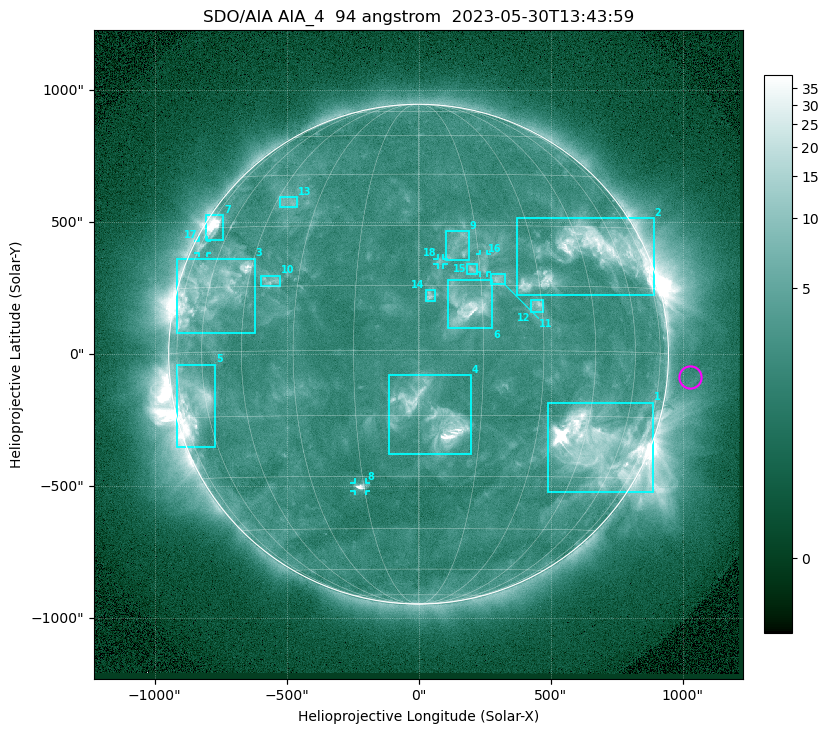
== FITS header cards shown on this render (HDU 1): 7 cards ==
TELESCOP= 'SDO/AIA '           / For AIA: SDO/AIA
INSTRUME= 'AIA_4   '           / For AIA: AIA_ATA1, AIA_ATA2, AIA_ATA3 or AIA_AT
WAVELNTH=                   94 / [angstrom] Wavelength
WAVEUNIT= 'angstrom'           / Wavelength unit: angstrom
DATE-OBS= '2023-05-30T13:43:59.129' / [ISO] Date when observation started; ISO 8
CTYPE1  = 'HPLN-TAN'           / CTYPE1: HPLN
CTYPE2  = 'HPLT-TAN'           / CTYPE2: HPLT

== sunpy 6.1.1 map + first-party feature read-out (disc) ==
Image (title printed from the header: SDO/AIA AIA_4  94 angstrom  2023-05-30T13:43:59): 1024 x 1024 px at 2.4 arcsec/px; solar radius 947 arcsec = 394 px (full disc in frame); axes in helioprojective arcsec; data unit not stated in the header (colour bar unlabelled)
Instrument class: DISC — disc imager (sunpy class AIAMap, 94 A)
Bright regions (active regions / flare kernels): reference = the median radial profile (limb darkening/brightening removed); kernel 9 px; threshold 5 sigma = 3.8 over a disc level ~2.57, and >= 1.15x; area >= 12 px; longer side >= 9 px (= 22 arcsec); searched inside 0.97 R_sun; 18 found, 18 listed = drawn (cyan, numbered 1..; 4 of them under ~33 arcsec drawn as corner ticks so the feature stays visible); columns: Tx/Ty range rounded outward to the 5 arcsec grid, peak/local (2 s.f.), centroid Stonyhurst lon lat
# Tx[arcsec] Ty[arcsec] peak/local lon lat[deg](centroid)
1 490..890 -520..-185 519 +50 -22
2 375..890 220..515 9.8 +48 +23
3 -915..-620 80..365 9.8 -58 +14
4 -110..200 -380..-80 15 +3 -15
5 -920..-770 -350..-40 13 -66 -11
6 110..280 95..280 9.2 +11 +10
7 -810..-740 435..525 17 -69 +30
8 -245..-200 -520..-485 13 -16 -33
9 105..190 355..465 3.3 +10 +25
10 -595..-520 255..300 3.9 -38 +16
11 275..330 265..305 4.6 +19 +17
12 425..475 160..210 4.7 +29 +10
13 -525..-460 560..595 3.2 -40 +37
14 25..65 200..245 4.7 +3 +13
15 185..225 305..345 4 +13 +19
16 230..260 310..380 3.4 +16 +20
17 -835..-800 385..430 3.7 -72 +25
18 70..95 340..365 3.1 +5 +21
Off-limb structures (1.02-1.3 R_sun): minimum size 162 px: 2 found; the strongest spans PA ~225..305 deg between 1.02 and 1.3 R_sun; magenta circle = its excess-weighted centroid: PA ~265 deg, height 1.09 R_sun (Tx ~1030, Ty ~-90 arcsec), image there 1.5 x the reference